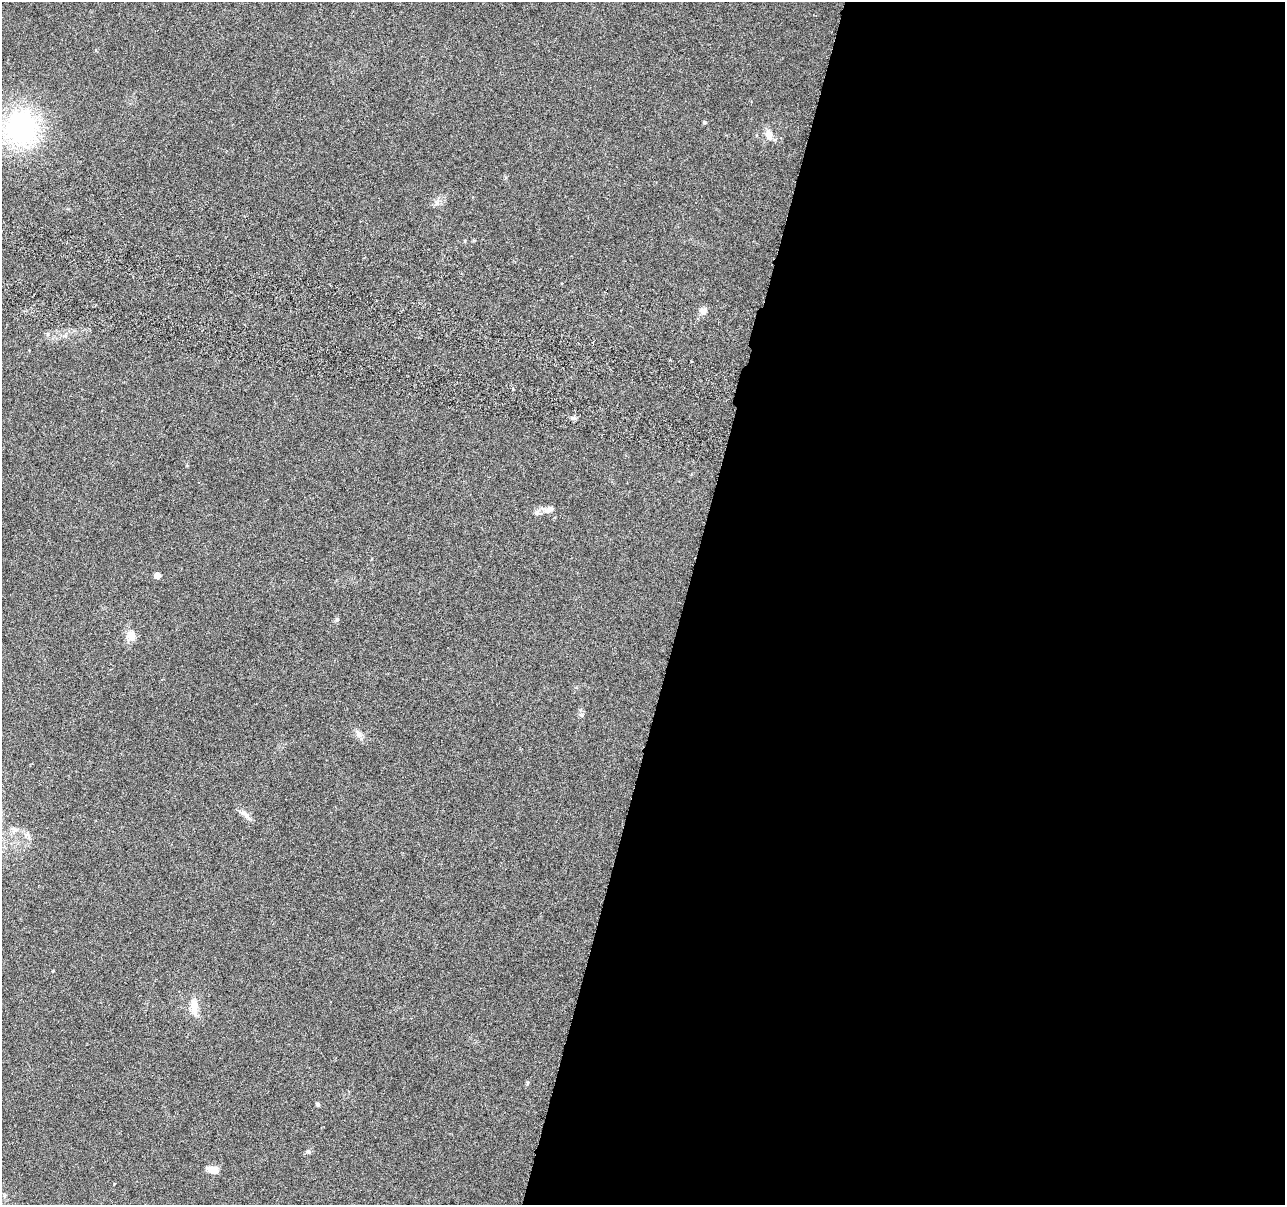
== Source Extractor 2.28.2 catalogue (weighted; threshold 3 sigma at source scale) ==
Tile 12 of 4 x 4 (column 4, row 3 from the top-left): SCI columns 3865-5147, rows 1483-2685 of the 5170 x 5431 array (HDU 1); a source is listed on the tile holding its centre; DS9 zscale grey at full resolution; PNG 1287 x 1207 px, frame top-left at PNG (2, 2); no overlay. Shown black and unused: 47% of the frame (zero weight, under 3 of 6 exposures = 3% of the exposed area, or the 3 px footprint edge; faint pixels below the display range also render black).
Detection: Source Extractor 2.28.2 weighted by HDU 2 'WHT'; one run over the whole footprint, this tile lists its part. Background 0.0304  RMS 0.004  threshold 0.0163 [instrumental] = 3 sigma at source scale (4.09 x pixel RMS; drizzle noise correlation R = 1.36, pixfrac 0.8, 0.0396/0.0396 arcsec/px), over >= 5 px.
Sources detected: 15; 1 inside a brighter listed object's ellipse — not listed separately; the other 14 listed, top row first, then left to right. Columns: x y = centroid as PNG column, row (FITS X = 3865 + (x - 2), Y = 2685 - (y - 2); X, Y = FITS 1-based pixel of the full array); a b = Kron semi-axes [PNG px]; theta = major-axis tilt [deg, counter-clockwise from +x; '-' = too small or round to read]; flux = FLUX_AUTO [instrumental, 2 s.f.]
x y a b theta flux
704 122 5 4 - 0.52
21 128 32 29 -73 66
769 135 13 8 -78 3.2
703 311 10 9 - 2
573 418 7 4 43 0.78
549 509 16 7 27 2
157 575 5 4 - 3.4
337 619 5 5 - 0.59
131 636 14 10 84 3.8
359 734 14 6 -51 1.8
246 815 22 6 -46 2
194 1006 20 10 -86 4.6
318 1104 5 4 - 0.74
213 1170 15 7 -15 3.6
Unlisted compact peaks at least as high as the median listed source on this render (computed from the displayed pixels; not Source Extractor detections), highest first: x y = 308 1151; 581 715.